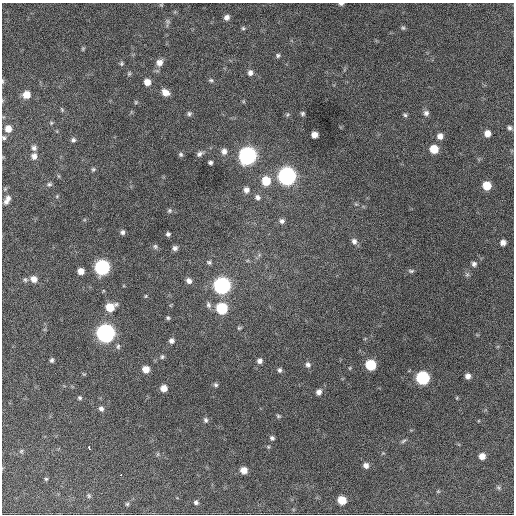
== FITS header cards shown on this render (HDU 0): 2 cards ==
NAXIS1  =                  512 / Axis length
NAXIS2  =                  512 / Axis length

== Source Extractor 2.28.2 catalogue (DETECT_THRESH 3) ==
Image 512 x 512 px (HDU 0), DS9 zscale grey, 1 PNG px = 1 image px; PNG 516 x 516 px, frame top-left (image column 1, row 512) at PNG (2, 3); no overlay
Background 765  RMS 28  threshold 83.2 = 3 sigma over >= 5 px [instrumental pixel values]
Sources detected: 108; all 108 listed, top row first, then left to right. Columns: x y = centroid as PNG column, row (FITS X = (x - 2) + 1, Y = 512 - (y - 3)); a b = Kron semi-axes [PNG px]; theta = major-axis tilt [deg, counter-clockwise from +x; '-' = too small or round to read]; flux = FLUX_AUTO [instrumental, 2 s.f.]
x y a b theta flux
341 4 5 3 - 4100
161 5 5 4 - 2000
227 17 6 6 - 7700
168 21 8 6 -72 4500
243 28 5 5 - 2600
403 28 6 6 - 3100
83 49 6 4 60 2200
278 55 6 5 - 3500
159 62 8 7 - 13000
121 64 6 5 - 3000
250 73 7 6 - 6900
129 74 6 5 - 2800
211 80 6 5 - 3100
3 81 6 4 -89 2100
147 82 6 6 - 15000
165 92 8 6 -34 15000
26 95 7 7 - 21000
136 102 5 5 - 2300
62 109 6 4 -69 2400
426 113 7 6 - 6300
189 114 6 6 - 4000
302 114 5 5 - 3400
287 115 7 4 45 2900
405 115 6 4 -17 3300
51 123 5 5 - 2500
510 128 6 5 - 4500
8 129 7 6 - 15000
487 133 7 6 - 13000
314 135 6 5 - 13000
440 136 7 6 - 10000
4 138 5 5 - 3300
73 140 6 6 - 4600
34 148 6 6 - 5700
434 149 7 7 - 34000
224 151 8 8 - 8700
200 154 9 6 29 6000
181 155 6 5 - 3700
34 156 8 7 - 8900
247 156 8 8 - 770000
210 162 4 4 - 4200
93 169 6 5 - 3300
287 176 8 8 - 780000
266 181 8 8 - 39000
49 184 7 6 - 3700
487 186 6 6 - 37000
246 190 7 7 - 8500
257 197 8 7 - 6100
7 200 12 6 63 9700
356 204 6 4 -43 2500
169 210 6 6 - 3400
282 221 7 6 - 5700
122 232 6 5 - 4800
168 234 4 4 - 3800
354 241 9 7 -63 8200
503 242 6 5 - 9100
155 246 8 6 -60 3900
175 248 6 5 - 6000
209 262 7 5 -19 3700
474 264 6 6 - 5500
102 267 8 8 - 400000
81 271 6 5 - 14000
411 271 8 5 -1 3600
467 274 6 6 - 3700
34 279 7 6 - 13000
25 280 6 5 - 3400
189 281 7 6 - 8000
222 285 8 8 - 620000
146 296 4 4 - 1900
208 305 9 7 -77 6200
110 307 9 7 26 37000
222 308 7 7 - 110000
168 318 5 5 - 3100
239 328 6 4 15 2600
105 333 8 8 - 920000
171 341 6 6 - 6400
118 346 7 5 88 4000
162 357 6 5 - 3600
52 360 6 5 - 4000
260 361 6 5 - 6900
308 365 8 6 -58 6300
371 365 7 7 - 81000
146 369 6 6 - 19000
280 370 6 5 - 4200
468 376 5 5 - 8200
422 378 7 7 - 230000
216 385 6 5 - 3600
164 388 6 6 - 15000
319 392 7 6 - 7900
80 398 5 5 - 3100
101 409 6 6 - 5700
278 416 5 4 - 2600
205 420 7 5 -74 4400
272 438 6 5 - 4000
403 441 8 4 36 3400
89 448 4 3 - 69000
21 451 6 5 - 3100
158 454 6 4 71 2200
482 456 6 6 - 14000
366 465 6 6 - 8500
244 470 6 6 - 16000
121 475 3 3 - 4100
46 479 5 5 - 2400
498 487 7 4 -58 3000
438 491 5 5 - 2000
89 496 7 5 -60 3100
342 500 6 6 - 33000
196 502 5 5 - 4500
127 504 5 5 - 2800
At the frame edge (FLAGS 8, measured only in part): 3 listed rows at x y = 341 4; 3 81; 4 138